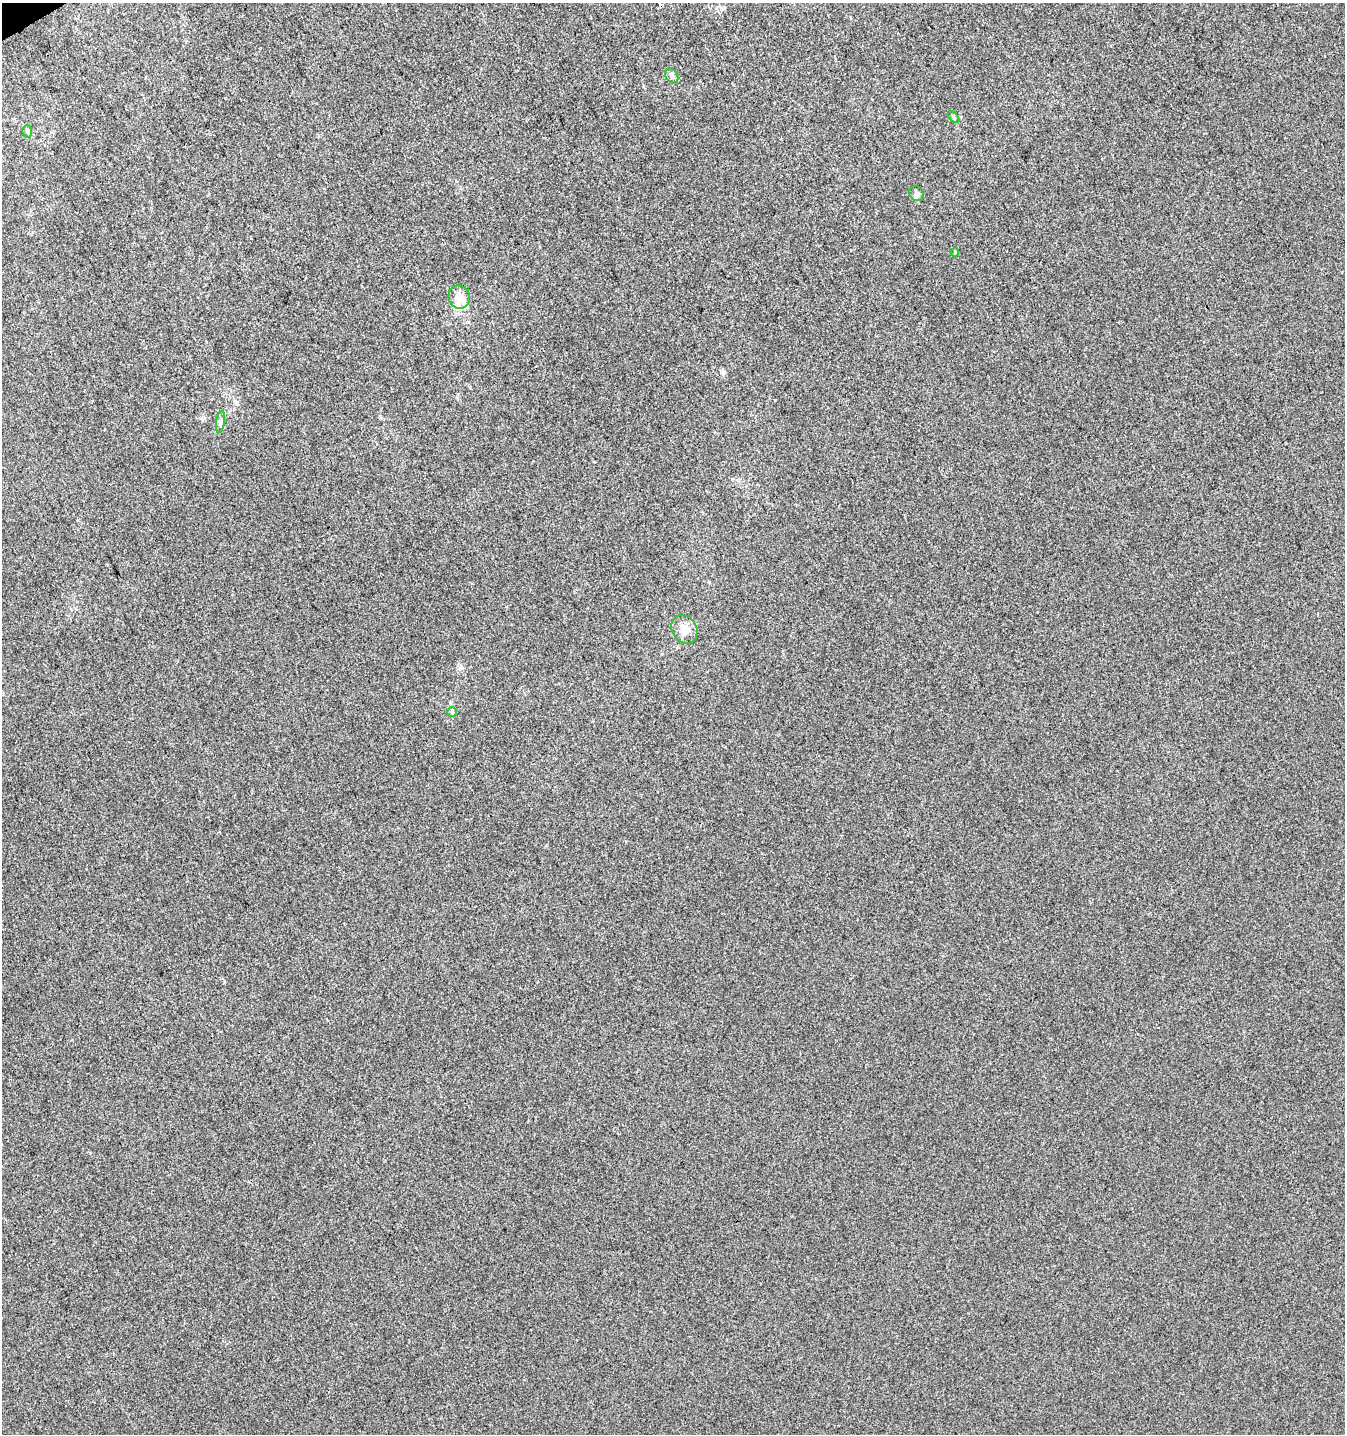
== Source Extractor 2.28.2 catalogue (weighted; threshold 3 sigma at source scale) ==
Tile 11 of 4 x 4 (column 3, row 3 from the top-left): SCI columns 2879-4221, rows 1485-2916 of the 5696 x 5835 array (HDU 1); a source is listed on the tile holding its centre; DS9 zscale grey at full resolution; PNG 1347 x 1436 px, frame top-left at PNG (2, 3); each listed source drawn as its Kron ellipse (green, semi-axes under 4 px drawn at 4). Shown black and unused: <1% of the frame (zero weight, under 3 of 4 exposures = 5% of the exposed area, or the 3 px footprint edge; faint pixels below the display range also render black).
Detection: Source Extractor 2.28.2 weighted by HDU 2 'WHT'; one run over the whole footprint, this tile lists its part. Background -4.85e-06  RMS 0.0049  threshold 0.0221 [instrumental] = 3 sigma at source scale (4.5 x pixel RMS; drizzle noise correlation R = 1.50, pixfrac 1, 0.0396/0.0396 arcsec/px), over >= 5 px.
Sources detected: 10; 1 inside a brighter listed object's ellipse — not listed separately; the other 9 listed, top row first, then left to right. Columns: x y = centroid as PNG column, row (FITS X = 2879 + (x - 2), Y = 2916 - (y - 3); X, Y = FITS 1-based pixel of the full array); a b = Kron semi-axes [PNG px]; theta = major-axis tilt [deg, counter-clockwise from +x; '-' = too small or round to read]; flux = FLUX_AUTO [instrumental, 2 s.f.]
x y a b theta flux
672 76 8 6 -57 1.4
954 117 7 4 -47 0.71
27 131 6 5 - 1.1
916 193 8 7 - 1.5
955 252 4 3 - 0.46
459 297 12 10 -66 4.7
220 422 11 4 80 1.5
684 629 15 12 -58 5.5
452 712 5 5 - 0.74